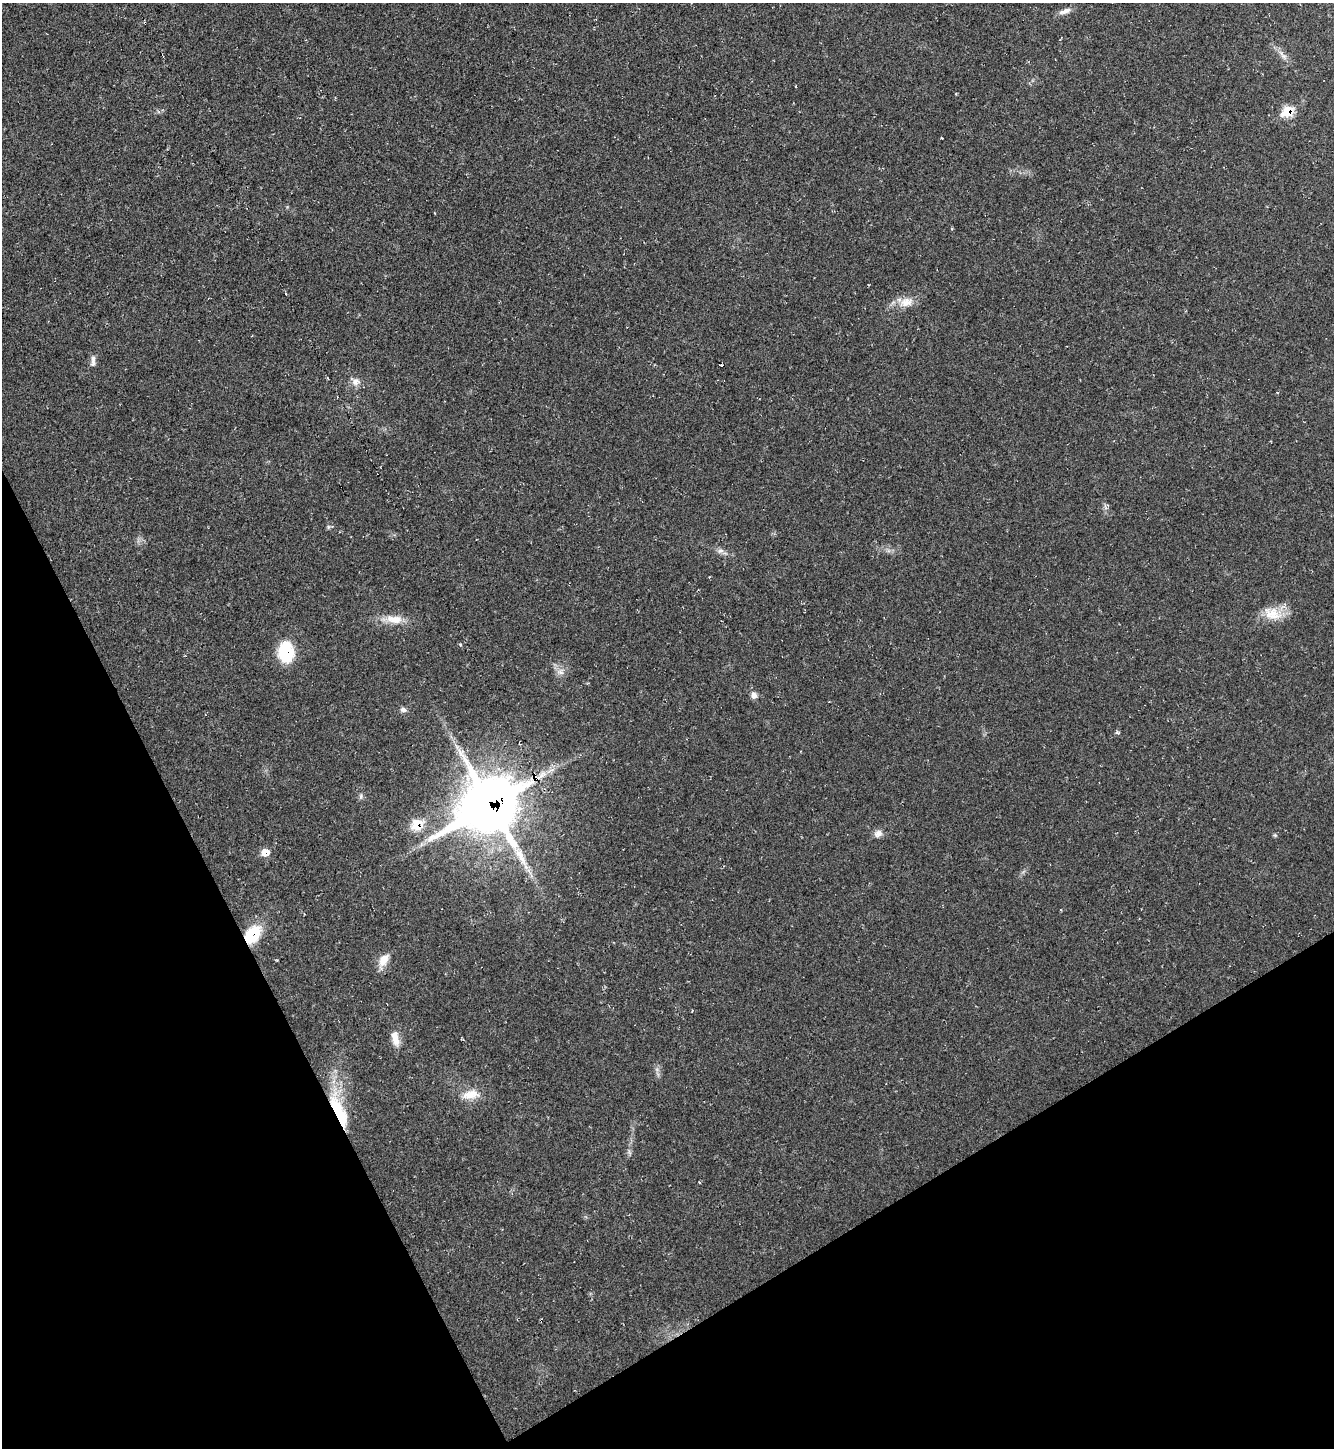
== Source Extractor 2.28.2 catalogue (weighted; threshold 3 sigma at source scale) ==
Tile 14 of 4 x 4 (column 2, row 4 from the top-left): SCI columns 1624-2955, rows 1-1446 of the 5774 x 5783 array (HDU 1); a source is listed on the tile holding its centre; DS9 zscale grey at full resolution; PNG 1336 x 1450 px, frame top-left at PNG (2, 3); no overlay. Shown black and unused: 24% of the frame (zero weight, under 2 of 3 exposures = <1% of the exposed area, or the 3 px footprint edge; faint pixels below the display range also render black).
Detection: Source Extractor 2.28.2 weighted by HDU 2 'WHT'; one run over the whole footprint, this tile lists its part. Background 0.0196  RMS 0.0059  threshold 0.0267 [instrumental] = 3 sigma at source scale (4.5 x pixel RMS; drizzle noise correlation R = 1.50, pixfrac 1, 0.05/0.05 arcsec/px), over >= 5 px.
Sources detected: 31; all 31 listed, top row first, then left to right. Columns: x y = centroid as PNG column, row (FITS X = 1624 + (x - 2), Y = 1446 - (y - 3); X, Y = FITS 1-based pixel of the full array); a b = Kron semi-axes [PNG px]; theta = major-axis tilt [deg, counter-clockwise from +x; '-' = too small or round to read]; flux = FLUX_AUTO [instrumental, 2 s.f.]
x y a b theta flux
1065 11 17 6 18 3.7
796 86 3 2 - 0.42
1287 111 10 8 40 18
942 138 3 2 - 0.51
906 302 22 13 16 8.8
93 361 16 6 90 2.8
355 381 12 11 - 4.3
337 397 3 2 - 0.49
1105 507 10 3 -78 1.4
328 527 6 5 - 0.91
720 551 9 7 12 2.3
1273 613 25 16 -33 13
393 619 31 11 -3 10
460 644 4 3 - 0.73
286 652 21 16 -86 27
560 672 11 9 7 3.8
754 695 9 8 - 3
403 710 8 6 -15 2.1
535 777 5 3 - 54
361 796 9 5 87 1.4
489 805 26 22 32 2300
417 825 11 10 - 15
878 834 12 9 33 3.3
1275 835 5 4 - 0.8
265 852 9 8 - 6
252 935 19 13 52 25
383 961 20 10 65 7.3
395 1038 21 9 -77 6.6
471 1095 26 13 9 10
339 1110 52 14 -70 36
629 1152 7 4 -71 1.2
Overlapping masked pixels (flux is a lower limit): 6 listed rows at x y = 1287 111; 535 777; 489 805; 417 825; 252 935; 339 1110
Unlisted compact peaks at least as high as the median listed source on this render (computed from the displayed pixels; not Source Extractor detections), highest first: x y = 1117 732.